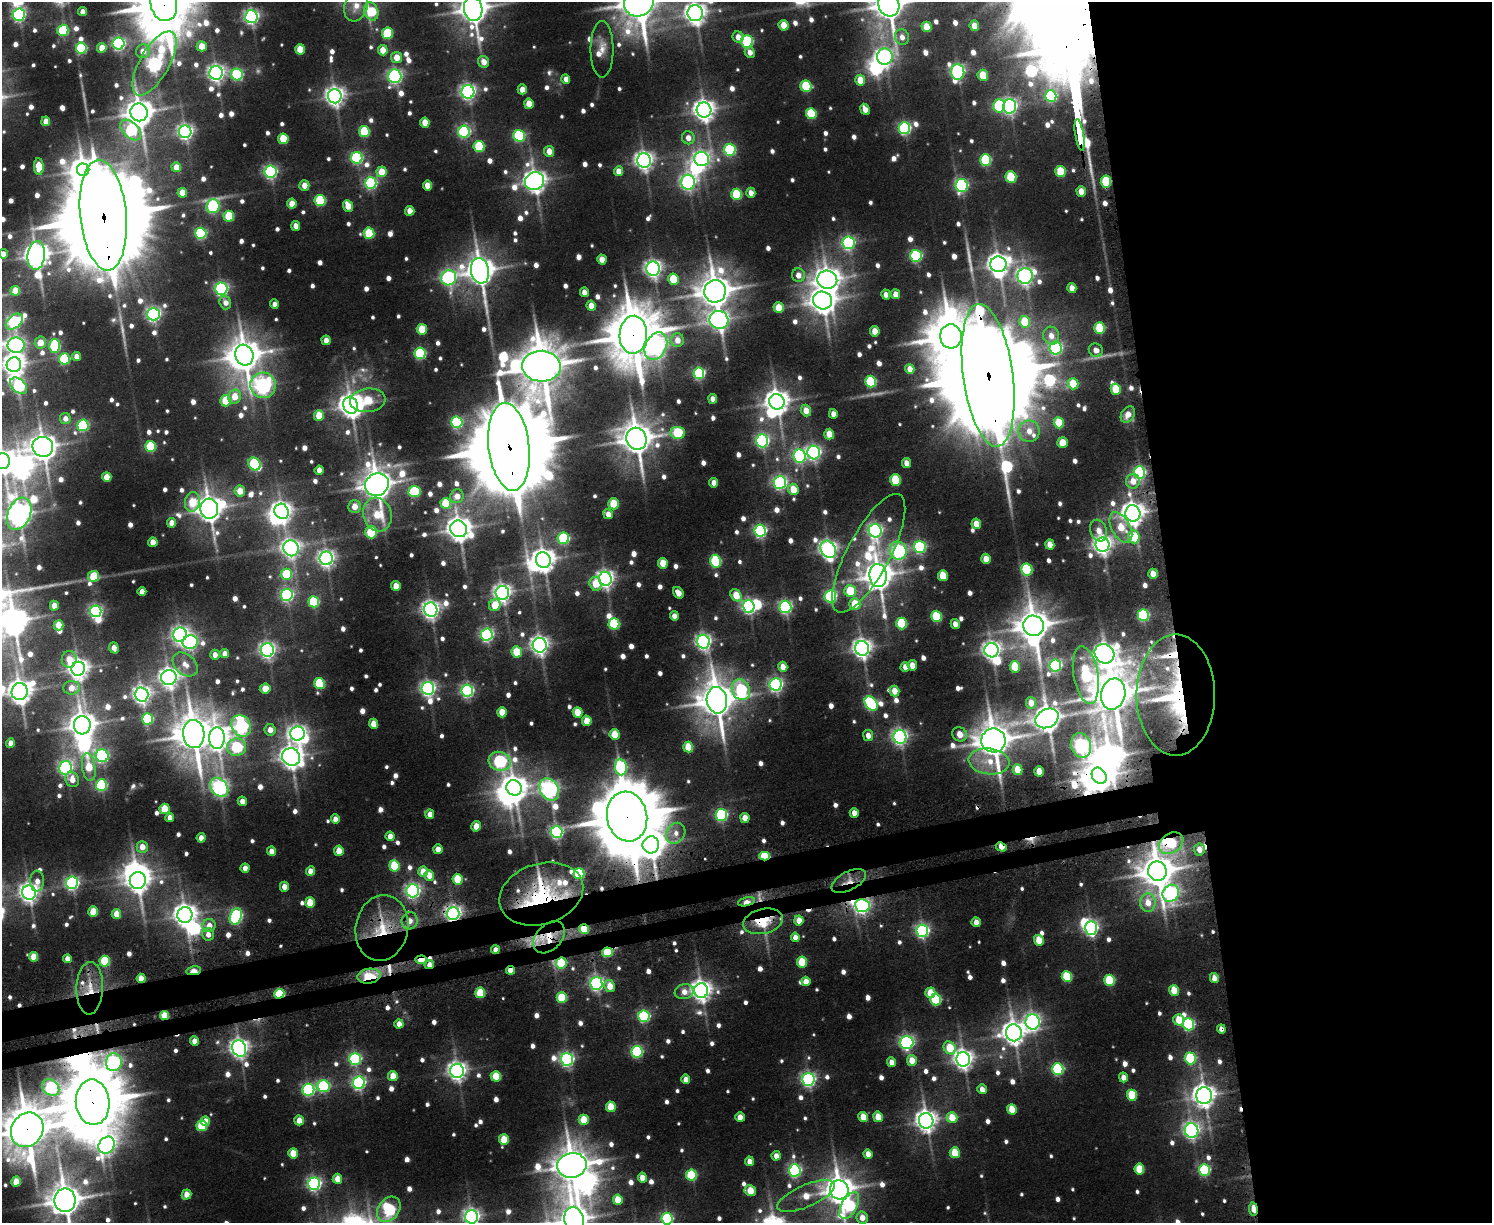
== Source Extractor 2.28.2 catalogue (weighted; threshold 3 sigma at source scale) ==
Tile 6 of 3 x 4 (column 3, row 2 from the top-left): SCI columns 3294-4783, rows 2504-3724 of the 4970 x 4990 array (HDU 1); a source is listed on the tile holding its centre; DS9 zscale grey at full resolution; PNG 1494 x 1225 px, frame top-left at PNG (2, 2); each listed source drawn as its Kron ellipse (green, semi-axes under 4 px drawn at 4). Shown black and unused: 25% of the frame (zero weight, under 3 of 5 exposures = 5% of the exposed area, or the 3 px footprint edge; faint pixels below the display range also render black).
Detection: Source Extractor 2.28.2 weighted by HDU 2 'WHT'; one run over the whole footprint, this tile lists its part. Background 0.0447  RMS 0.0049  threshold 0.0221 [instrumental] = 3 sigma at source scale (4.5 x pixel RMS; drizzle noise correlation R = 1.50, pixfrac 1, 0.05/0.05 arcsec/px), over >= 5 px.
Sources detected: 1093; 13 too faint to see at this stretch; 25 inside a brighter object's white glare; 6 cosmic-ray / hot-pixel residue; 1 long thin detection or spike segment (spike, bleed or trail) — neither listed nor drawn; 11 inside a brighter listed object's ellipse — not listed separately; of the other 1037, all 500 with FLUX_AUTO >= 4.87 (the completeness limit of this list) listed and drawn (537 fainter detections not listed), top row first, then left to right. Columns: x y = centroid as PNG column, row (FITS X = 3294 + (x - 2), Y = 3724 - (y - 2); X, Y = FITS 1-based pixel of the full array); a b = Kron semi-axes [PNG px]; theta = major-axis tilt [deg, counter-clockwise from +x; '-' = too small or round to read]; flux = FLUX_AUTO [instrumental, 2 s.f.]
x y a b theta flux
639 2 15 13 35 1900
164 4 17 13 -76 4100
889 4 12 10 -73 1200
356 6 16 11 72 9.9
473 9 12 9 -80 1100
371 11 9 6 -72 29
83 12 4 4 - 5.8
695 13 8 7 - 490
19 15 6 6 - 140
251 17 6 6 - 190
784 25 5 5 - 13
974 26 5 4 - 10
927 27 5 5 - 14
63 30 5 5 - 51
387 33 6 5 - 37
738 37 5 5 - 5.7
902 37 8 7 - 4.9
747 41 6 6 - 69
118 43 6 6 - 150
202 46 5 5 - 11
81 48 5 5 - 64
102 48 5 5 - 11
300 49 5 5 - 16
602 49 28 11 -90 7.7
383 50 5 5 - 11
143 51 7 6 - 7.4
750 52 5 5 - 5.1
397 57 5 5 - 9.2
885 57 8 8 - 240
484 62 6 5 - 6.6
154 63 36 14 60 260
958 72 8 6 -86 170
216 73 7 7 - 270
237 75 6 6 - 79
983 75 5 5 - 20
395 76 7 6 - 180
566 79 5 4 - 5.1
860 80 5 5 - 13
806 86 6 5 - 38
522 89 5 4 - 7.3
468 92 6 6 - 220
335 96 7 7 - 360
1051 96 6 5 - 73
529 104 5 4 - 12
999 106 7 6 - 56
1010 106 7 6 - 200
865 109 6 4 -64 6.1
704 110 7 7 - 460
139 112 9 8 - 950
811 114 5 5 - 36
46 121 5 4 - 8
425 122 5 4 - 11
904 128 6 6 - 110
131 130 13 7 -44 73
185 132 6 6 - 210
364 132 5 5 - 41
464 132 6 6 - 99
1080 135 16 3 -81 1600
519 136 6 5 - 75
688 138 6 6 - 5.3
283 139 5 5 - 24
479 146 5 5 - 41
730 150 6 6 - 70
549 151 5 5 - 7.8
357 158 6 6 - 100
702 159 7 7 - 220
644 160 7 7 - 340
986 160 6 5 - 58
39 167 8 5 -87 18
176 167 5 4 - 8.3
83 170 6 6 - 770
619 171 5 4 - 7.5
270 172 6 6 - 150
381 172 5 5 - 13
1061 172 6 5 - 31
1011 177 6 5 - 37
534 181 10 9 - 560
688 182 7 7 - 200
1106 182 6 5 - 35
371 183 6 6 - 110
304 185 5 5 - 6.5
428 185 5 4 - 9.8
962 185 6 6 - 130
1081 191 5 4 - 9.2
182 193 5 5 - 13
751 193 5 4 - 5.1
737 194 6 5 - 41
320 201 5 5 - 57
292 204 5 4 - 9.8
213 206 7 6 - 99
348 206 6 5 - 11
410 211 5 4 - 8.9
103 215 55 23 -84 21000
229 216 5 5 - 28
296 226 5 4 - 6.2
201 233 5 5 - 73
369 233 5 5 - 35
848 243 6 6 - 140
3 254 5 4 - 5.1
36 256 14 8 84 710
916 256 6 5 - 93
602 259 5 4 - 8.4
998 264 8 7 - 480
653 269 7 7 - 270
480 271 13 9 -78 970
798 275 7 6 - 5.4
1025 276 8 7 - 250
449 278 8 7 - 170
673 279 5 5 - 26
827 280 10 9 - 680
1072 288 5 4 - 7.2
221 289 6 6 - 150
15 291 5 5 - 14
715 291 11 11 - 1400
584 292 5 4 - 5
886 294 5 4 - 5.2
895 294 5 4 - 6.5
823 300 9 9 - 790
225 303 7 5 -73 4.9
274 304 4 4 - 4.9
591 306 5 4 - 8.6
779 308 5 5 - 17
153 314 6 6 - 180
719 320 9 9 - 300
14 322 10 6 41 120
1025 322 6 5 - 24
1100 328 6 5 - 32
422 329 5 5 - 19
875 331 5 4 - 11
633 335 19 14 88 3200
951 336 12 11 - 2300
1051 336 9 8 - 6
326 340 5 4 - 5.3
677 340 7 6 - 6.5
40 342 6 6 - 7.2
16 345 8 7 - 220
55 346 7 5 -89 56
656 346 15 10 62 230
1056 348 6 6 - 110
1096 350 7 6 - 5.3
420 353 6 5 - 67
244 355 10 9 - 1200
76 356 4 4 - 6
64 359 5 5 - 52
14 365 7 7 - 510
541 366 19 15 -3 2400
910 369 5 4 - 7
699 373 6 5 - 99
988 375 72 25 -82 27000
871 382 6 5 - 54
1073 384 6 5 - 17
263 385 13 12 - 280
19 386 10 6 -42 100
1116 389 5 5 - 23
235 396 7 6 - 10
713 399 5 4 - 5.9
368 400 18 12 8 30
226 401 5 5 - 24
777 402 8 7 - 620
350 405 8 7 - 590
806 411 6 5 - 8.2
833 414 5 4 - 5.6
1128 414 8 6 58 5.5
319 415 5 5 - 15
65 418 5 5 - 5.2
457 422 6 5 - 78
1059 423 5 5 - 20
83 425 6 5 - 76
1029 431 10 10 - 8.3
678 433 7 6 - 39
829 434 5 5 - 12
636 439 11 10 - 1200
762 441 6 6 - 140
1062 442 5 5 - 9.4
151 446 5 5 - 42
43 447 10 10 - 780
509 447 44 20 -84 15000
814 452 7 6 - 190
800 456 6 6 - 120
2 461 8 7 - 560
906 463 5 4 - 6.1
254 464 7 6 - 75
319 470 5 4 - 5.1
1139 472 6 5 - 120
107 477 5 4 - 10
895 480 5 5 - 34
1133 481 7 7 - 7.6
780 482 6 6 - 160
714 483 4 4 - 5.3
377 485 12 11 - 1100
793 489 5 5 - 13
240 491 5 5 - 9.5
415 492 6 5 - 50
457 496 7 6 - 7.2
192 502 10 7 78 20
446 504 5 5 - 30
614 504 5 5 - 25
355 506 6 6 - 7.7
209 509 10 9 - 840
282 511 8 7 - 380
1133 513 8 7 - 590
19 514 17 11 68 630
608 514 5 4 - 6.7
377 515 17 14 -72 23
172 523 5 4 - 7.4
976 524 5 5 - 10
1121 527 16 9 -61 16
459 529 9 8 - 670
1099 530 11 8 -71 6.5
760 531 6 6 - 130
875 531 7 6 - 190
371 532 6 6 - 37
1134 537 6 6 - 26
563 538 6 5 - 61
153 542 5 4 - 9.3
1050 545 5 4 - 9.9
1103 545 7 7 - 350
920 547 6 6 - 99
291 548 8 7 - 290
828 549 9 7 -56 320
898 551 9 8 - 140
869 553 66 21 62 62
326 558 7 6 - 260
986 559 5 4 - 10
543 560 8 7 - 600
715 561 6 5 - 61
663 563 5 5 - 14
1027 570 6 5 - 55
286 574 6 5 - 32
1153 574 5 4 - 9.2
94 576 5 5 - 23
878 576 11 8 -85 1000
943 576 5 5 - 17
605 579 7 6 - 290
596 584 7 6 - 13
396 586 5 4 - 9.4
850 591 6 5 - 26
142 592 4 4 - 5.6
502 593 7 6 - 310
678 593 6 5 - 6.1
287 595 6 6 - 130
736 595 7 5 -54 14
830 596 6 6 - 90
314 602 5 5 - 49
855 604 6 5 - 19
495 605 6 5 - 17
54 606 5 4 - 9.2
749 606 6 5 - 170
785 607 6 6 - 140
431 610 7 6 - 310
96 611 6 5 - 150
1143 615 6 5 - 81
674 616 4 4 - 5.2
937 616 6 5 - 43
902 623 6 5 - 39
614 624 6 5 - 48
955 624 5 4 - 5.5
59 625 5 5 - 14
1034 626 10 10 - 1300
180 634 7 6 - 230
487 635 6 6 - 150
190 642 7 7 - 170
703 642 7 6 - 230
540 645 7 7 - 330
114 648 6 4 -72 6.3
862 648 7 7 - 360
267 650 7 6 - 220
992 650 7 7 - 320
517 652 5 5 - 21
225 653 4 4 - 5.6
1104 654 10 9 - 520
215 655 5 4 - 5.4
69 659 8 7 - 9.7
185 664 14 10 -41 7.3
912 665 5 4 - 7.4
1055 665 6 6 - 130
783 667 5 4 - 7.7
905 667 5 4 - 5.6
1015 667 6 5 - 22
78 669 7 7 - 440
1086 675 29 12 -80 93
169 677 7 7 - 370
319 684 5 5 - 42
776 684 6 6 - 170
72 688 8 6 5 8.1
265 688 5 5 - 9.6
428 688 6 6 - 210
741 690 10 9 - 67
20 691 9 8 - 660
467 691 6 6 - 140
894 691 5 4 - 9.4
142 694 7 7 - 300
1113 694 16 12 76 2000
1176 695 60 39 90 100
717 700 13 10 -79 1600
1031 703 6 5 - 7.8
871 704 8 6 -51 93
502 712 5 4 - 12
577 712 5 5 - 14
1047 718 12 9 28 850
148 719 6 5 - 55
587 721 5 5 - 12
374 724 5 4 - 9.9
82 725 9 8 - 850
241 726 11 9 -63 140
270 730 6 5 - 6.6
194 734 14 11 -86 1700
297 734 7 7 - 260
615 734 5 5 - 15
960 734 7 7 - 8.3
868 735 5 5 - 5.8
900 737 7 6 - 220
217 738 11 8 89 490
993 740 12 12 - 1600
10 743 5 4 - 6.4
1081 745 12 10 -75 180
236 747 9 8 - 72
688 747 5 5 - 20
102 756 7 6 - 120
291 757 9 8 - 540
500 761 11 9 -19 120
989 761 20 13 -7 15
89 767 14 6 -81 16
621 767 8 6 -83 92
65 768 7 6 - 160
1017 770 5 5 - 14
1039 771 5 4 - 12
1099 776 9 7 -57 1100
72 780 8 6 -71 6.4
101 785 5 5 - 66
219 787 10 8 -52 250
514 788 8 7 - 670
549 789 12 9 -58 280
242 801 5 4 - 5.5
165 809 5 5 - 20
854 813 5 4 - 6.3
430 814 5 4 - 6.2
721 815 6 5 - 98
170 817 4 4 - 5.1
627 817 25 20 -80 6200
745 818 5 4 - 8.7
335 819 5 4 - 6.7
476 826 5 4 - 9.5
557 832 6 6 - 130
676 833 11 9 55 5.7
390 836 5 4 - 6.6
201 838 5 4 - 6.6
1171 843 13 9 34 54
651 845 8 8 - 800
142 847 6 5 - 6.8
1001 847 5 3 - 10
438 849 5 4 - 6.6
1199 850 6 5 - 5.7
272 851 5 4 - 6.2
339 851 5 4 - 12
765 856 5 4 - 39
394 866 5 5 - 33
245 868 4 4 - 5.9
310 871 5 4 - 6.6
1157 871 10 9 - 1300
423 872 5 5 - 12
579 874 5 5 - 51
429 875 5 5 - 9.2
458 879 5 5 - 22
37 881 10 7 89 5.7
138 881 8 8 - 570
849 881 19 9 28 7.2
72 883 6 6 - 150
284 887 5 4 - 6.8
413 891 6 6 - 200
29 893 7 7 - 350
1171 893 9 8 - 200
541 894 43 30 17 75
310 902 5 5 - 16
746 902 8 4 12 8.5
1148 903 9 7 -89 7.7
862 906 7 6 - 190
93 912 5 5 - 18
453 913 6 6 - 260
116 914 5 4 - 9.3
185 915 8 7 - 560
236 916 8 6 68 120
799 920 5 4 - 8.5
410 921 8 8 - 6.9
763 921 20 12 13 23
976 922 5 4 - 6.4
209 925 6 6 - 6.4
382 928 33 26 79 36
1091 928 7 6 - 190
584 929 5 4 - 21
922 931 6 6 - 160
208 934 6 6 - 5.1
549 937 19 12 47 14
795 937 5 4 - 5.9
1039 940 5 5 - 16
495 950 4 4 - 5.7
607 952 5 5 - 23
34 957 5 4 - 14
67 959 4 4 - 5.1
421 960 5 4 - 20
105 961 5 5 - 37
802 962 5 5 - 23
561 963 5 5 - 39
429 965 5 4 - 5.8
510 970 4 4 - 8.4
193 971 7 4 8 10
369 976 12 7 8 44
1067 977 5 5 - 39
141 978 4 4 - 11
1214 978 5 4 - 6.2
1109 980 6 5 - 41
806 981 5 4 - 7.2
596 984 6 6 - 180
610 986 6 5 - 9.8
90 988 26 13 88 14
1174 990 5 5 - 18
701 991 7 7 - 440
684 992 9 7 12 6
480 993 5 5 - 25
930 993 5 5 - 15
279 994 5 4 - 49
562 998 5 5 - 33
936 1000 6 5 - 53
165 1015 4 4 - 16
644 1016 6 5 - 94
1179 1020 5 5 - 17
1033 1022 8 7 - 200
399 1024 4 4 - 6.1
1188 1024 6 5 - 88
1221 1029 4 4 - 5.3
1014 1033 8 8 - 610
194 1041 4 4 - 6.5
907 1042 7 6 - 170
239 1048 8 7 - 360
950 1048 7 5 -54 23
637 1052 6 5 - 90
1190 1058 6 5 - 53
355 1059 6 5 - 98
567 1059 6 6 - 160
963 1059 7 7 - 390
912 1060 5 5 - 10
114 1062 9 8 - 180
892 1062 5 4 - 6.9
1058 1069 6 5 - 89
457 1071 7 7 - 350
393 1076 5 4 - 13
496 1076 5 5 - 20
1123 1077 5 4 - 5.9
686 1079 4 4 - 6.4
808 1079 6 6 - 180
359 1083 6 6 - 150
324 1086 6 6 - 85
51 1088 9 7 -45 130
982 1089 5 4 - 4.9
308 1090 6 6 - 110
1132 1095 5 5 - 29
1204 1096 8 8 - 550
93 1102 23 17 -86 5100
611 1107 5 5 - 20
1012 1109 5 4 - 15
740 1117 5 4 - 8.2
863 1117 5 4 - 12
878 1117 5 4 - 12
952 1118 5 5 - 15
299 1120 5 5 - 9.2
584 1120 5 5 - 18
205 1121 4 4 - 7.9
926 1121 8 7 - 470
202 1126 5 5 - 37
27 1130 18 15 56 2400
1191 1131 7 7 - 230
504 1140 5 5 - 21
107 1145 9 7 54 270
293 1153 5 5 - 15
955 1153 5 5 - 20
868 1154 5 4 - 7.5
776 1156 5 4 - 5.7
749 1161 4 4 - 6.3
572 1165 15 12 12 1400
1139 1169 5 5 - 22
795 1170 6 6 - 130
1204 1170 6 5 - 81
691 1175 5 5 - 50
642 1178 5 4 - 7.9
337 1179 5 5 - 9
16 1182 5 5 - 15
314 1184 6 6 - 170
750 1190 6 5 - 14
839 1190 9 9 - 980
186 1195 5 4 - 9.4
806 1196 31 11 23 18
65 1200 12 10 -89 1300
618 1200 5 5 - 15
849 1206 15 8 61 93
389 1209 14 10 52 96
1253 1209 7 3 -81 15
472 1217 7 6 - 260
862 1218 6 5 - 7.3
667 1219 6 5 - 91
574 1220 13 9 -79 870
Overlapping masked pixels (flux is a lower limit): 43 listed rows (the first 20) at x y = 164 4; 1080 135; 1106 182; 103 215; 633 335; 988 375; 509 447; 1133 513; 1176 695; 1081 745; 1099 776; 627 817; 1171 843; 651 845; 1001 847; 765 856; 1157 871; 849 881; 541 894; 746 902
Isophote crosses this tile's border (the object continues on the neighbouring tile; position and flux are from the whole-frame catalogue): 20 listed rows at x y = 639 2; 164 4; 889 4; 356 6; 473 9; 371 11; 695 13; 3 254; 14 322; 16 345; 14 365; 2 461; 19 514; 27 1130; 65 1200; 849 1206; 389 1209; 472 1217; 667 1219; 574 1220